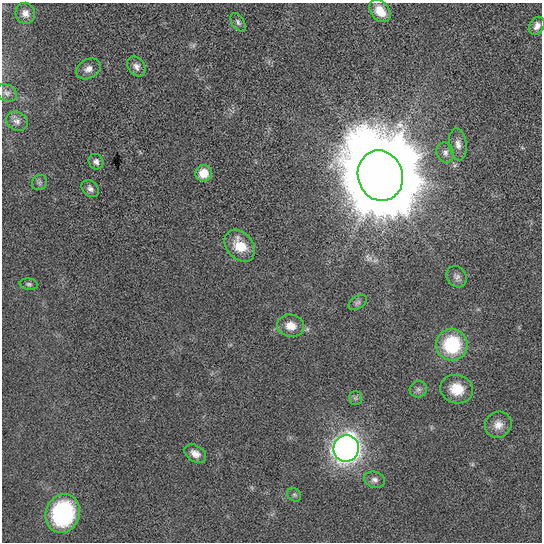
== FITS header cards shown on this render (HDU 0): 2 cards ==
NAXIS1  =                  540
NAXIS2  =                  540

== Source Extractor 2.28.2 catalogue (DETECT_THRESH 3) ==
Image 540 x 540 px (HDU 0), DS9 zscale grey, 1 PNG px = 1 image px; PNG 544 x 544 px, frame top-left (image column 1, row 540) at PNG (2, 3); each listed source drawn as its Kron ellipse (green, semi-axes under 4 px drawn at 4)
Background 1.06e-14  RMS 2.0e-12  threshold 5.88e-12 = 3 sigma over >= 5 px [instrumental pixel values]
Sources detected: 30; all 30 listed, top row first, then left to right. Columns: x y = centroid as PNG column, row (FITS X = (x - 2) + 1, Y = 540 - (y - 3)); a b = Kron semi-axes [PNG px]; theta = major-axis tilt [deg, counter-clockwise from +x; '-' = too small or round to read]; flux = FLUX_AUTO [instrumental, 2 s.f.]
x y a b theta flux
380 11 12 9 -49 2.2e-09
25 13 10 9 - 8.7e-10
238 22 10 6 -57 3.8e-10
537 26 9 7 60 7.4e-10
136 67 11 8 -54 6.6e-10
88 69 13 9 28 8.6e-10
7 93 11 8 -26 5.1e-10
17 121 11 9 -30 6.8e-10
458 144 16 8 -83 9.1e-10
445 152 10 8 -67 6.3e-10
96 162 8 7 - 4.7e-10
204 173 8 8 - 2.4e-09
380 176 25 22 -73 2.1e-06
39 183 8 7 - 3.4e-10
90 189 10 7 -44 5.3e-10
240 246 18 13 -49 3.3e-09
457 277 11 9 -52 6.0e-10
29 284 9 5 -8 3.0e-10
358 302 10 6 35 4.0e-10
291 326 13 11 -12 1.8e-09
452 345 16 15 - 8.7e-09
418 389 8 8 - 4.3e-10
457 389 16 14 -14 2.7e-09
355 398 7 6 - 3.0e-10
498 425 13 12 - 1.3e-09
346 448 13 12 - 1.1e-07
195 454 12 8 -31 9.7e-10
375 480 10 8 -16 6.0e-10
294 495 7 6 - 2.7e-10
63 513 19 17 72 1.4e-08